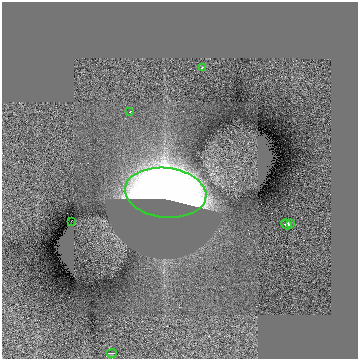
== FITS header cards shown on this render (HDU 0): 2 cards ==
NAXIS1  =                  356
NAXIS2  =                  357

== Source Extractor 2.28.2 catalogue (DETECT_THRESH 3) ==
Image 356 x 357 px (HDU 0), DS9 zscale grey, 1 PNG px = 1 image px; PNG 360 x 361 px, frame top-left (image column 1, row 357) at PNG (2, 2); each listed source drawn as its Kron ellipse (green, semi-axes under 4 px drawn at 4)
Background 0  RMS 1.9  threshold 5.72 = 3 sigma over >= 5 px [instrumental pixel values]
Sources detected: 7; all 7 listed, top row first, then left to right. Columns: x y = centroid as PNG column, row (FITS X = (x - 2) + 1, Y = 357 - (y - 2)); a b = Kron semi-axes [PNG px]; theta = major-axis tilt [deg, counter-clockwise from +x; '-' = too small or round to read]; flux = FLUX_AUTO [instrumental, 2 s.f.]
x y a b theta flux
203 67 4 3 - 160
129 112 3 2 - 210
166 193 41 25 -6 180000
71 221 2 2 - 77
290 223 4 3 - 270
286 224 6 4 -41 470
112 353 5 2 - 120